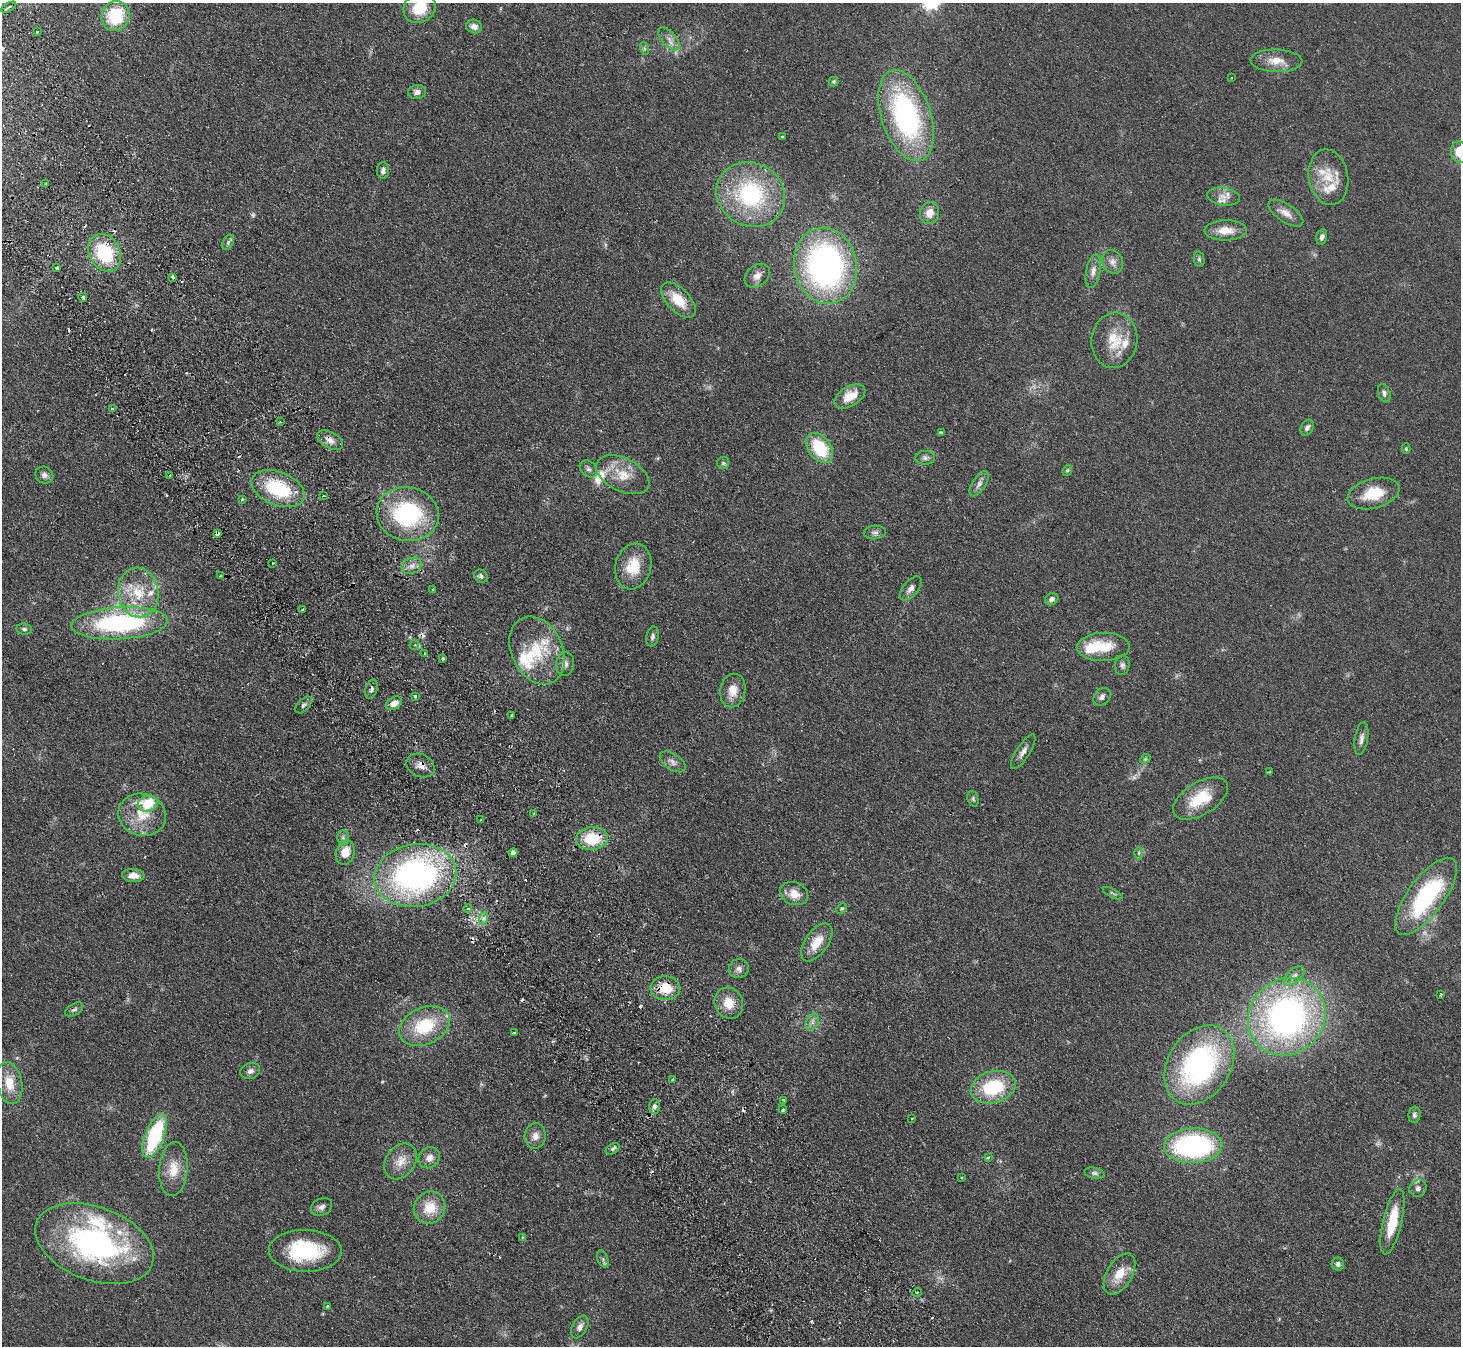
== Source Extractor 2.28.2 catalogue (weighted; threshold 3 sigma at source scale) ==
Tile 11 of 4 x 4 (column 3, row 3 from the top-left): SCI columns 2971-4429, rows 1675-3018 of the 5940 x 5898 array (HDU 1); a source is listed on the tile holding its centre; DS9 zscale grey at full resolution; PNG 1463 x 1348 px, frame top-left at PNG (2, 3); each listed source drawn as its Kron ellipse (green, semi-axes under 4 px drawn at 4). Shown black and unused: <1% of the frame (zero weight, under 2 of 3 exposures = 3% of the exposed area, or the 3 px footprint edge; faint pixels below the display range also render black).
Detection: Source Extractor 2.28.2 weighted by HDU 2 'WHT'; one run over the whole footprint, this tile lists its part. Background 0.0991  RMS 0.0091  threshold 0.041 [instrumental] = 3 sigma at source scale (4.5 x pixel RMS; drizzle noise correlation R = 1.50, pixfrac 1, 0.05/0.05 arcsec/px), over >= 5 px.
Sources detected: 189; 5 too faint to see at this stretch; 19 cosmic-ray / hot-pixel residue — neither listed nor drawn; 10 inside a brighter listed object's ellipse — not listed separately; the other 155 listed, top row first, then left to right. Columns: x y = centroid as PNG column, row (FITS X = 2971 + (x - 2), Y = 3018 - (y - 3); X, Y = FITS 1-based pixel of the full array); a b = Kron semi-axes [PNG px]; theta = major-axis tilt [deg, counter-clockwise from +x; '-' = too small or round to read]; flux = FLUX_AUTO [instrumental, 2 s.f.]
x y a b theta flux
9 7 8 4 29 2.1
420 8 17 14 32 25
115 16 15 14 - 43
474 26 8 6 -15 4.6
37 32 3 3 - 1.7
669 39 14 7 -49 5.7
644 48 6 4 -71 1.3
1276 61 26 11 -2 13
1231 78 3 2 - 0.64
834 82 5 5 - 1.3
417 92 9 7 6 3.8
906 116 47 24 -72 170
782 137 3 3 - 1.8
1460 152 11 9 -76 18
383 170 8 6 88 3.2
1328 177 28 19 -80 25
46 184 3 3 - 1.8
751 194 35 31 -30 100
1223 197 16 9 -9 7.6
930 213 11 9 71 9
1286 213 20 8 -34 7.9
1226 230 21 10 1 14
1322 237 8 5 77 2.8
228 242 8 5 64 2.1
105 253 20 15 -62 55
1199 259 8 5 -80 1.8
1113 262 12 10 -66 5.7
825 266 38 31 -79 280
57 268 3 3 - 1.7
1093 271 17 7 79 6
757 276 14 10 41 6.6
173 277 3 3 - 4.3
83 297 4 3 - 3.1
678 300 22 11 -45 22
1114 340 28 23 82 25
1384 393 9 6 -72 3
850 396 17 10 31 17
112 409 4 3 - 2.2
280 422 3 3 - 0.71
1307 428 8 6 60 3.3
941 432 4 3 - 0.98
330 440 14 8 -29 6.5
819 448 17 11 -53 41
1406 449 5 4 - 1
925 458 10 7 2 3.2
723 463 6 6 - 1.9
588 469 10 7 -43 3.3
1067 470 6 4 67 1.2
44 475 9 8 - 3.5
170 475 3 3 - 3.4
623 475 28 16 -26 21
979 484 14 6 58 4.5
278 489 28 16 -22 56
1373 493 26 14 15 27
324 495 3 3 - 1.4
242 499 3 3 - 1.5
408 514 31 27 -11 100
875 532 11 7 4 3.4
217 534 4 4 - 3.6
273 563 2 2 - 0.71
412 566 10 8 23 4.8
633 566 23 18 76 23
221 576 4 3 - 11
481 576 7 6 - 2.5
911 588 14 7 50 4.9
433 590 3 3 - 3.9
138 592 25 20 -80 33
1052 599 7 5 30 3.1
303 609 3 3 - 3
120 623 48 16 3 140
24 629 8 5 -9 2.1
652 637 10 6 76 2.7
414 645 5 4 - 1.4
1103 647 26 14 2 26
537 650 35 25 -65 40
425 654 3 2 - 1.7
443 658 3 3 - 3.5
565 664 12 9 80 4.9
1122 665 10 7 83 3
372 689 10 5 72 2.5
733 690 17 12 79 11
415 696 3 3 - 1.4
1102 697 10 7 49 3.5
394 703 9 6 30 8.7
304 705 10 6 46 2.4
512 715 3 3 - 1.3
1361 739 17 6 81 4.6
1023 752 20 7 58 5.5
1145 759 5 4 - 1.1
673 762 14 8 -34 4.7
420 766 15 11 -26 6.8
1270 772 4 2 - 1.4
1200 798 30 16 32 32
973 799 8 5 -70 1.8
148 804 10 8 16 31
534 814 3 3 - 2.2
142 815 24 21 -16 27
481 820 3 2 - 0.66
343 838 7 6 - 2.4
592 838 16 11 4 31
345 853 12 9 72 15
513 853 4 4 - 3.7
1139 853 6 4 90 1.4
415 875 41 31 9 280
133 876 11 6 -4 8
1113 893 11 3 -27 1.5
794 894 14 11 -23 11
1426 896 46 18 54 100
468 909 4 3 - 0.94
842 909 6 4 47 1.3
484 918 7 4 72 2.2
817 942 22 11 55 17
739 968 10 9 - 4.5
1294 976 12 6 41 4.4
665 988 15 12 -2 23
1441 994 3 3 - 1.3
729 1003 16 14 -66 15
74 1010 10 5 31 2.5
1287 1017 40 37 46 300
812 1022 9 6 62 3.4
424 1026 27 18 24 45
514 1033 3 3 - 1.1
1199 1065 43 31 57 180
250 1071 10 8 20 3.6
672 1080 3 3 - 1.6
9 1083 21 12 -78 18
993 1087 23 16 15 50
784 1100 3 3 - 0.86
654 1107 7 5 89 2.4
783 1110 4 3 - 1.4
1414 1115 8 6 85 2.9
912 1118 3 2 - 0.61
155 1136 23 9 69 78
535 1136 13 10 85 6.4
1193 1146 29 17 1 160
613 1149 7 5 31 1.8
988 1157 3 3 - 2.8
429 1158 11 10 - 6
400 1161 19 14 56 12
173 1169 27 14 86 16
1094 1173 10 5 -13 2.4
961 1178 3 3 - 1.1
1418 1188 9 8 - 3.6
321 1207 11 8 27 4
430 1208 17 15 53 20
1392 1222 33 9 77 29
523 1238 4 3 - 2.3
94 1244 61 37 -20 200
305 1251 36 21 -1 64
603 1259 9 5 -67 2
1338 1264 6 6 - 2.5
1119 1274 23 12 60 17
917 1292 5 3 - 0.98
328 1306 3 3 - 5.7
580 1327 12 7 61 4.7
Overlapping masked pixels (flux is a lower limit): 8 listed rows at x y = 105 253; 330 440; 217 534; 221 576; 372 689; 420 766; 592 838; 665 988
Isophote crosses this tile's border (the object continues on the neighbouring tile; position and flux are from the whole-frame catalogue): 2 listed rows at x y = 420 8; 1460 152